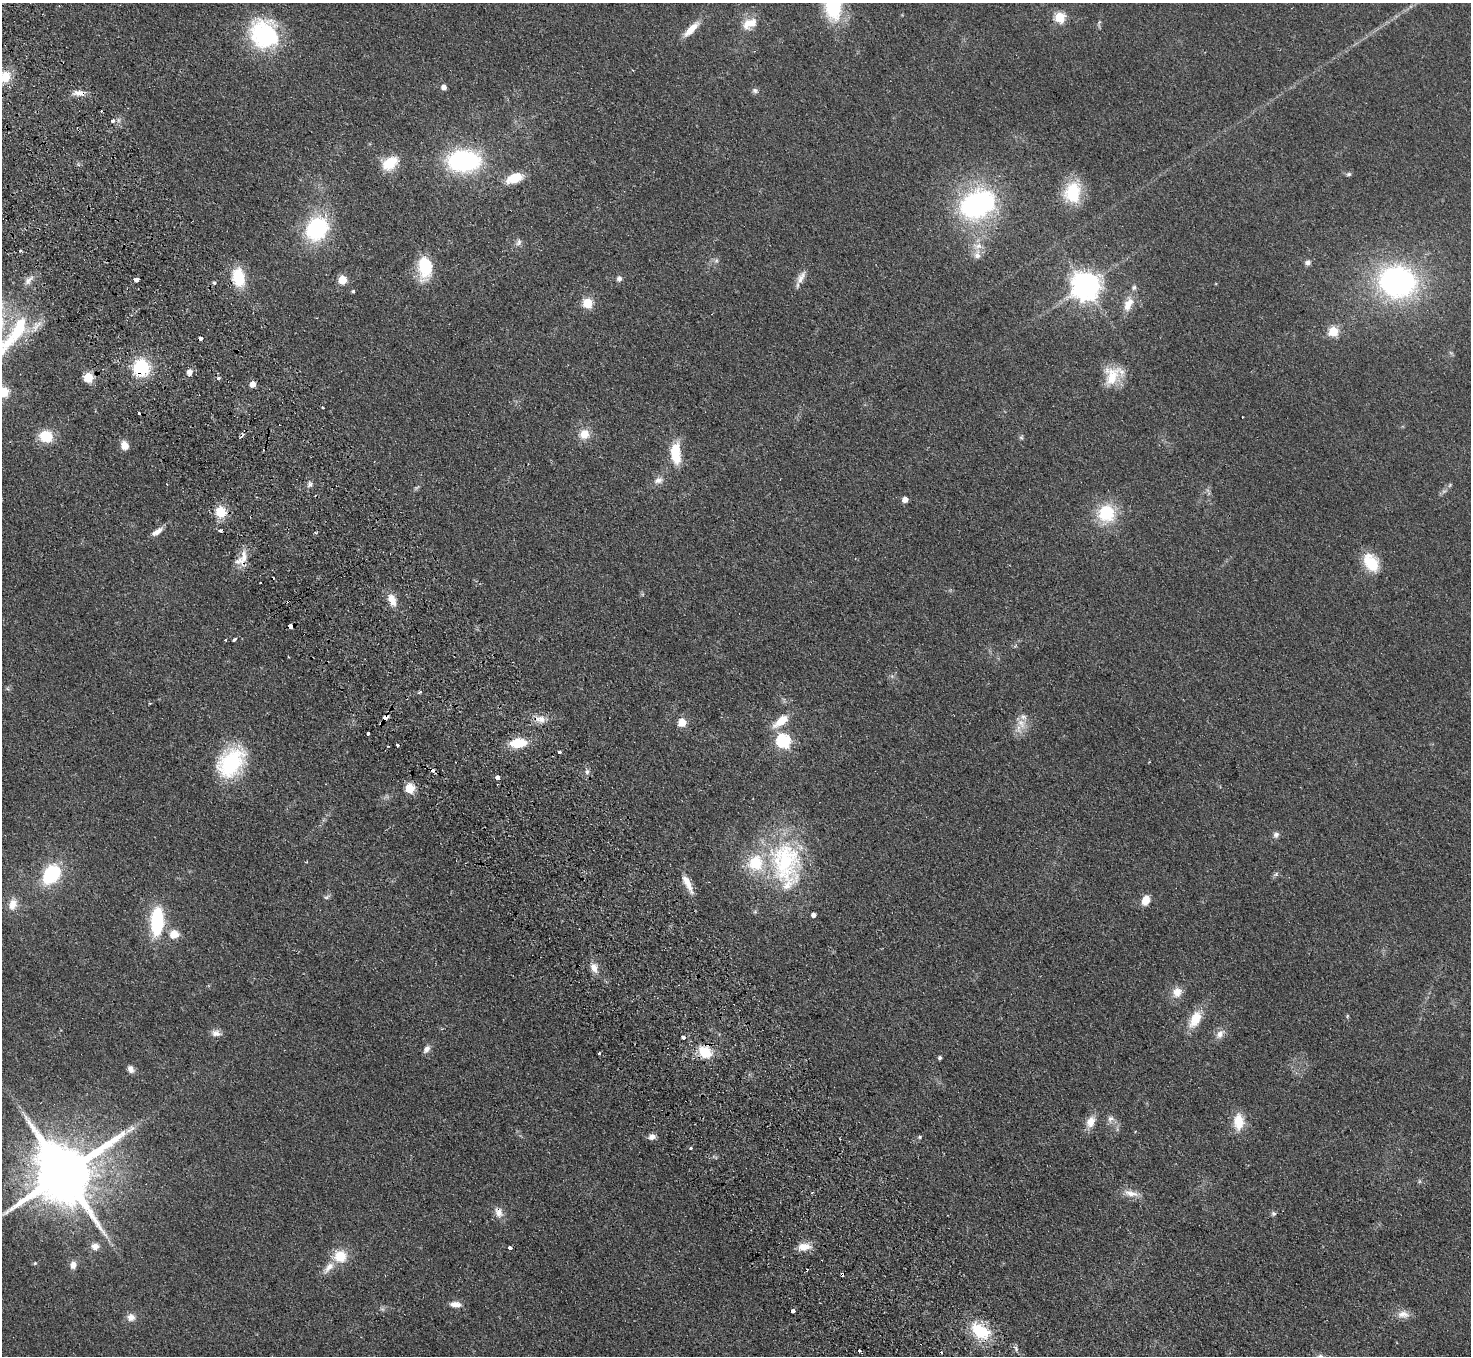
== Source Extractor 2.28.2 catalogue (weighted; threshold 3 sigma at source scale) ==
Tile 11 of 4 x 4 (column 3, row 3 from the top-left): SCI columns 2989-4457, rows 1686-3039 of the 5977 x 5939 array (HDU 1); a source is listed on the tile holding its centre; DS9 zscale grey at full resolution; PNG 1473 x 1358 px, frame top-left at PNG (2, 3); no overlay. Shown black and unused: <1% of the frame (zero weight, under 2 of 3 exposures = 3% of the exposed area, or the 3 px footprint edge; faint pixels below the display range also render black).
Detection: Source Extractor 2.28.2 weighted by HDU 2 'WHT'; one run over the whole footprint, this tile lists its part. Background 0.061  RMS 0.0089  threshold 0.04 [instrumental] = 3 sigma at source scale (4.5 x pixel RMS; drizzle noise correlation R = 1.50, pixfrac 1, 0.05/0.05 arcsec/px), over >= 5 px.
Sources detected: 146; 1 too faint to see at this stretch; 11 cosmic-ray / hot-pixel residue — not listed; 4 inside a brighter listed object's ellipse — not listed separately; the other 130 listed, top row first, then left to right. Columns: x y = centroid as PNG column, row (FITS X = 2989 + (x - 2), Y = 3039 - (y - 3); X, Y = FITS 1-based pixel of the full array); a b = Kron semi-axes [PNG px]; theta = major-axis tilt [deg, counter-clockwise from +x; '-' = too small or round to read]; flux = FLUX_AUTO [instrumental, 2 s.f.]
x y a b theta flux
833 4 41 20 -86 64
1060 17 5 5 - 62
750 23 20 12 22 14
691 29 24 8 44 12
264 34 33 30 -51 85
5 77 16 14 53 17
444 87 5 4 - 5
755 91 8 7 - 2.4
79 93 16 7 -4 7.1
113 120 6 5 - 2.4
464 161 27 17 0 130
390 163 19 13 33 22
1349 174 6 5 - 1.8
515 178 15 8 20 25
1073 192 22 16 81 43
978 204 37 27 29 160
317 229 22 18 53 90
519 242 10 7 69 3
978 246 14 8 -2 7.3
20 251 4 3 - 1.3
977 255 13 9 -89 6.3
1308 262 7 7 - 3.3
425 268 24 14 89 38
239 277 18 12 -80 32
801 278 21 8 61 7
619 279 7 6 - 2.7
137 280 5 3 - 12
342 280 5 5 - 29
28 281 15 7 51 4.8
1397 282 35 29 -12 200
214 283 4 4 - 1.5
1086 286 9 9 - 1200
353 291 4 4 - 1.5
587 303 6 5 - 54
1128 304 19 10 69 12
16 331 63 17 54 55
1333 331 5 5 - 46
200 339 4 3 - 4.6
1451 353 7 4 -19 1.3
141 368 16 15 - 45
189 372 7 6 - 4.9
1113 375 27 19 49 24
88 377 5 5 - 47
218 378 4 4 - 2.5
253 384 5 5 - 8
3 392 9 9 - 16
322 407 3 3 - 1.1
1243 417 3 2 - 1
584 434 11 10 - 12
46 436 12 10 -17 25
1021 437 6 5 - 1.5
124 445 9 7 -69 9.7
676 453 23 10 -89 30
658 480 13 9 11 5.4
310 484 9 7 50 2.9
1450 485 6 5 - 1.4
905 499 5 4 - 7.4
220 512 5 5 - 64
1106 513 18 17 - 42
157 532 17 6 34 6.2
243 558 25 11 73 12
1371 562 19 13 -56 29
260 583 3 2 - 1.2
392 600 16 9 -69 9.9
291 626 5 3 - 42
234 639 4 3 - 3.5
225 640 3 2 - 0.89
420 692 3 3 - 2.5
149 703 4 3 - 0.77
385 718 5 3 - 30
541 719 11 10 - 6.9
781 721 22 10 38 16
682 722 5 5 - 26
1021 723 17 10 -62 10
368 733 3 3 - 4.7
783 741 7 6 - 140
518 743 16 9 4 26
398 745 3 3 - 1.5
559 752 4 3 - 2.3
1149 762 3 2 - 0.69
231 763 29 20 54 89
587 772 8 6 88 2.8
498 777 4 3 - 5
410 788 5 5 - 46
1276 835 9 8 - 3.1
786 864 70 42 -81 120
51 874 16 12 54 69
1276 874 6 6 - 1.7
688 884 25 7 -64 10
327 897 8 5 27 1.9
1146 900 11 8 73 10
13 904 16 11 73 9.9
157 921 23 10 88 75
174 934 11 10 - 10
594 968 12 8 -72 7.5
1177 992 12 11 - 9.7
1347 1016 6 3 72 0.87
1195 1019 26 13 61 18
216 1033 12 9 -9 5.5
1220 1034 14 9 53 6.1
683 1037 4 3 - 5.5
427 1049 11 7 52 4.2
705 1052 13 12 - 24
599 1053 3 3 - 5.2
940 1058 4 4 - 2.1
131 1069 9 6 -56 4.3
1111 1119 11 8 36 4.2
1091 1122 14 10 68 10
1239 1122 18 11 89 19
652 1137 9 7 3 4.3
920 1137 5 4 - 1.1
691 1148 3 3 - 1.1
64 1173 18 17 - 8500
1419 1181 6 4 -72 1.1
1131 1193 23 8 -13 8.5
499 1212 13 10 -65 7
1273 1213 6 6 - 1.8
95 1246 11 9 -9 6.2
804 1247 17 9 5 10
510 1248 3 3 - 7.6
340 1256 16 14 7 20
35 1263 5 4 - 0.95
73 1265 9 8 - 5.9
329 1267 21 8 48 8
455 1304 14 7 -7 6.7
793 1311 4 3 - 5.2
1403 1314 17 10 -2 7.6
131 1317 11 9 -9 5.6
980 1331 27 16 -34 36
859 1351 3 3 - 2.3
Overlapping masked pixels (flux is a lower limit): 8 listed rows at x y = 79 93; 141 368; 243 558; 291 626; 385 718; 705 1052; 499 1212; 980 1331
Isophote crosses this tile's border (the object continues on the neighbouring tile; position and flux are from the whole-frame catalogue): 4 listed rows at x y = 833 4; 5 77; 16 331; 3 392